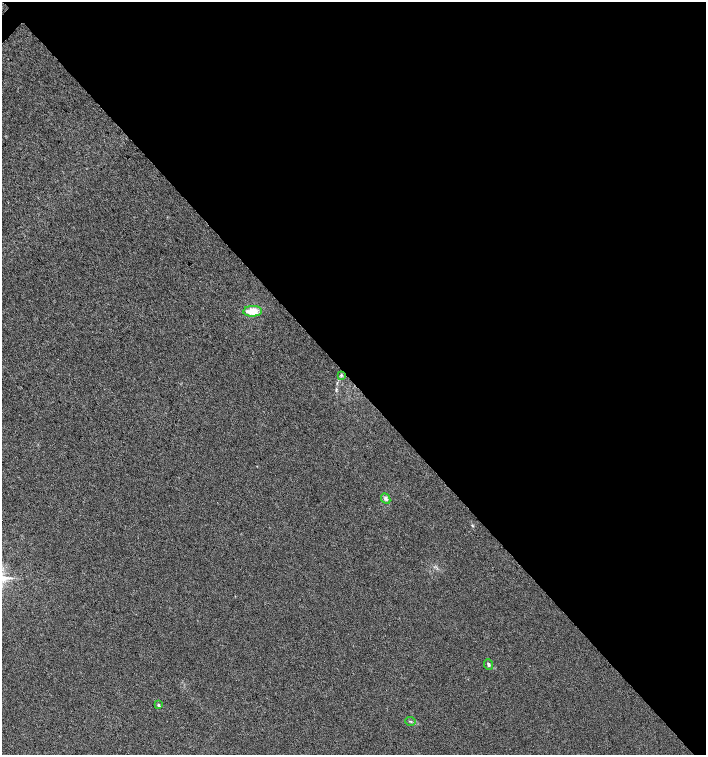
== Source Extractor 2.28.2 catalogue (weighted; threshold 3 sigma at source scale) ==
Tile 8 of 4 x 4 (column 4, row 2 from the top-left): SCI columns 4386-5793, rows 3019-4523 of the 6016 x 6029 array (HDU 1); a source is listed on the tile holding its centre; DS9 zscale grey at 2 x 2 block average (1 PNG px = mean of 2 x 2 image px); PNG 708 x 757 px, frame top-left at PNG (2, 2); each listed source drawn as its Kron ellipse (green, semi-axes under 4 px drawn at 4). Shown black and unused: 51% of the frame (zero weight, under 3 of 4 exposures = <1% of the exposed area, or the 3 px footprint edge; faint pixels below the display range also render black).
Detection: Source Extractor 2.28.2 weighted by HDU 2 'WHT'; one run over the whole footprint, this tile lists its part. Background 0.00421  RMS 0.0043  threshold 0.0193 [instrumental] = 3 sigma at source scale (4.5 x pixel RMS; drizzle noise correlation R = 1.50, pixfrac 1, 0.0396/0.0396 arcsec/px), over >= 5 px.
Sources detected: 6; all 6 listed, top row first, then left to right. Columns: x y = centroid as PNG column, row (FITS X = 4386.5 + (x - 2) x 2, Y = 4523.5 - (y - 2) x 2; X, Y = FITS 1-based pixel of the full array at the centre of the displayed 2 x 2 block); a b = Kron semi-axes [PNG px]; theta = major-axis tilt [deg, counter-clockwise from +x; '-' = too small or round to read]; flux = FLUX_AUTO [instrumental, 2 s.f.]
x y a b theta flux
253 311 9 5 3 14
341 375 4 3 - 1.3
386 499 6 4 -65 2.4
489 665 5 4 - 1.8
158 705 4 3 - 1.2
410 721 5 2 - 0.81